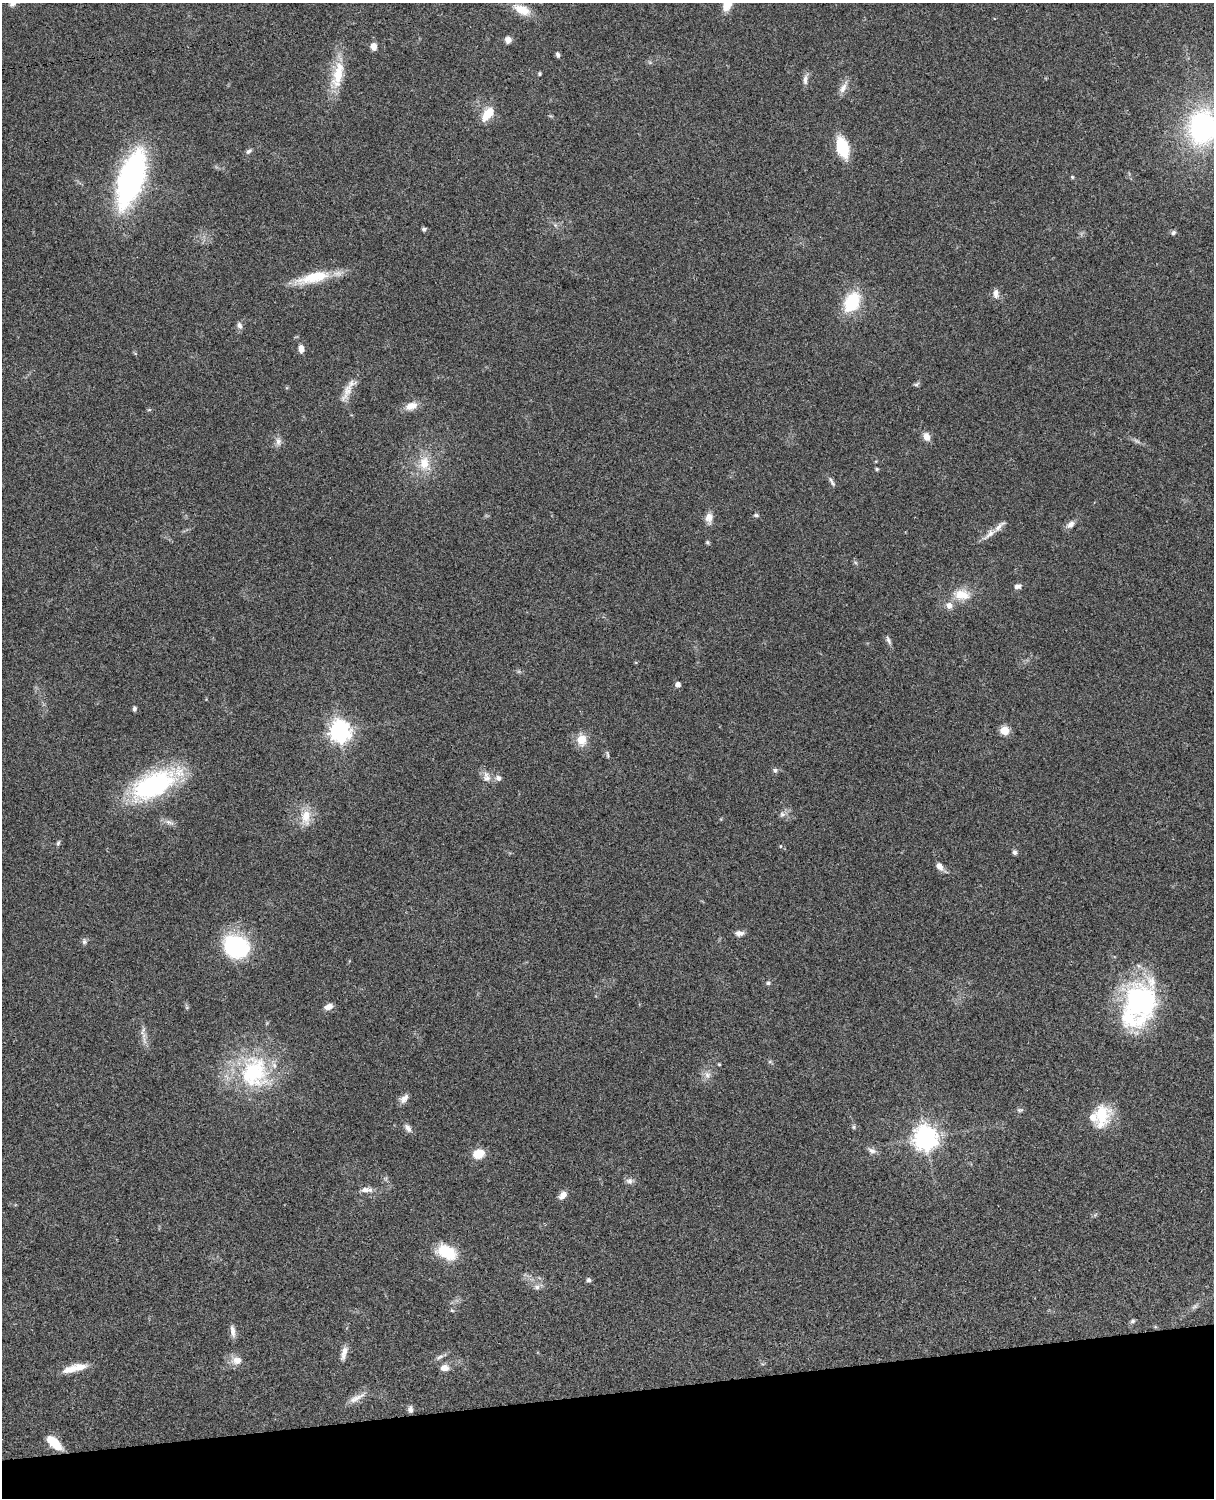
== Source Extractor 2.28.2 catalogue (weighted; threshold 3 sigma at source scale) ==
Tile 10 of 4 x 3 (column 2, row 3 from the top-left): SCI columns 1334-2545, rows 277-1772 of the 5089 x 4927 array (HDU 1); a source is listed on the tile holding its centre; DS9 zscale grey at full resolution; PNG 1216 x 1500 px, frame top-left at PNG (2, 3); no overlay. Shown black and unused: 7% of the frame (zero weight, under 3 of 4 exposures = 6% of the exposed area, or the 3 px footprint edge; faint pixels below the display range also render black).
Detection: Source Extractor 2.28.2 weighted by HDU 2 'WHT'; one run over the whole footprint, this tile lists its part. Background 0.0798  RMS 0.0058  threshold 0.0262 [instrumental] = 3 sigma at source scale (4.5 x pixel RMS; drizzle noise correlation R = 1.50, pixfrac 1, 0.05/0.05 arcsec/px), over >= 5 px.
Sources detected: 100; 2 too faint to see at this stretch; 1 inside a brighter object's white glare — not listed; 5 inside a brighter listed object's ellipse — not listed separately; the other 92 listed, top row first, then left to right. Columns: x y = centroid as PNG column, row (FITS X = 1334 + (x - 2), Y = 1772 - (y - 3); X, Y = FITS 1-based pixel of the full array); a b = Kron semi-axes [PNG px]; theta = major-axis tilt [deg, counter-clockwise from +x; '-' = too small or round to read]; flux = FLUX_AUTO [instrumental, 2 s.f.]
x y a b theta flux
727 4 18 10 69 8.2
522 10 22 11 -24 9.8
508 40 7 7 - 2.9
373 46 8 7 - 3.7
558 55 6 4 -74 1.4
539 74 4 4 - 0.84
338 75 41 14 78 19
805 80 16 6 84 2.7
843 88 19 8 60 4.2
488 114 20 11 52 9.7
1202 127 35 28 81 100
843 147 16 9 -74 32
249 151 8 6 35 1.5
1072 177 5 4 - 0.73
131 178 54 21 72 150
424 229 6 5 - 1
1173 233 7 6 - 1.2
313 277 45 13 15 22
996 293 13 8 -86 3.3
852 302 20 14 63 29
239 325 10 7 -68 2.2
301 348 9 6 -82 3.5
916 384 9 5 17 1.1
348 390 32 9 66 7.2
411 406 16 9 20 6.2
149 410 6 4 0 0.67
926 437 11 8 -67 4.2
278 441 12 8 -89 3
424 463 23 15 -81 13
877 469 5 4 - 0.73
832 482 14 4 -59 1.7
756 515 7 5 -10 1.1
709 518 15 9 88 4.4
1070 524 13 8 42 3.2
990 534 26 7 37 5
707 542 5 5 - 0.92
1017 586 9 6 15 2.5
962 595 24 14 -3 11
888 640 13 5 -67 1.8
678 684 5 5 - 3.4
134 708 6 4 78 1.3
1004 730 5 5 - 24
340 731 8 7 - 380
581 740 8 7 - 13
607 755 11 3 -86 1.1
775 770 7 7 - 1.6
486 777 16 11 -84 4.7
498 778 8 7 - 2.3
154 784 60 25 28 77
782 814 9 7 74 2.1
306 817 22 13 -88 10
169 822 15 6 -24 2.7
58 843 7 5 78 1
780 846 5 3 - 0.52
1015 852 7 5 -73 1.5
940 866 10 7 -48 3.8
739 933 12 7 -2 2.9
84 941 8 7 - 1.6
236 946 21 18 -28 72
768 983 7 5 11 1.2
1138 1000 54 35 71 83
328 1007 9 6 19 4
143 1031 13 5 73 2.4
770 1062 6 4 -18 0.88
719 1064 4 4 - 0.61
254 1072 46 39 -84 62
707 1075 11 8 -84 3.4
404 1099 13 8 46 3.4
1020 1110 9 5 -8 1.1
1101 1116 29 20 79 21
854 1127 6 5 - 0.97
408 1128 12 7 -51 2.8
925 1138 8 8 - 560
872 1151 11 8 -22 2.6
478 1154 12 9 17 10
629 1181 10 8 -2 2.3
366 1190 17 7 1 4
563 1195 11 7 47 3.5
447 1252 26 15 -27 18
588 1280 6 5 - 1.4
537 1287 8 7 - 2.3
452 1310 6 4 -3 0.65
1133 1321 7 6 - 1.3
233 1331 17 6 -82 3.4
344 1353 20 7 75 4.1
440 1357 13 5 33 2
236 1360 15 11 -2 5.7
444 1368 8 7 - 4.7
70 1369 21 9 19 7.8
357 1398 27 7 28 5.4
410 1409 9 6 -84 2.1
54 1442 16 7 -42 17
Isophote crosses this tile's border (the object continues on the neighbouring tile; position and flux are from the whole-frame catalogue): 2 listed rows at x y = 727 4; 1202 127